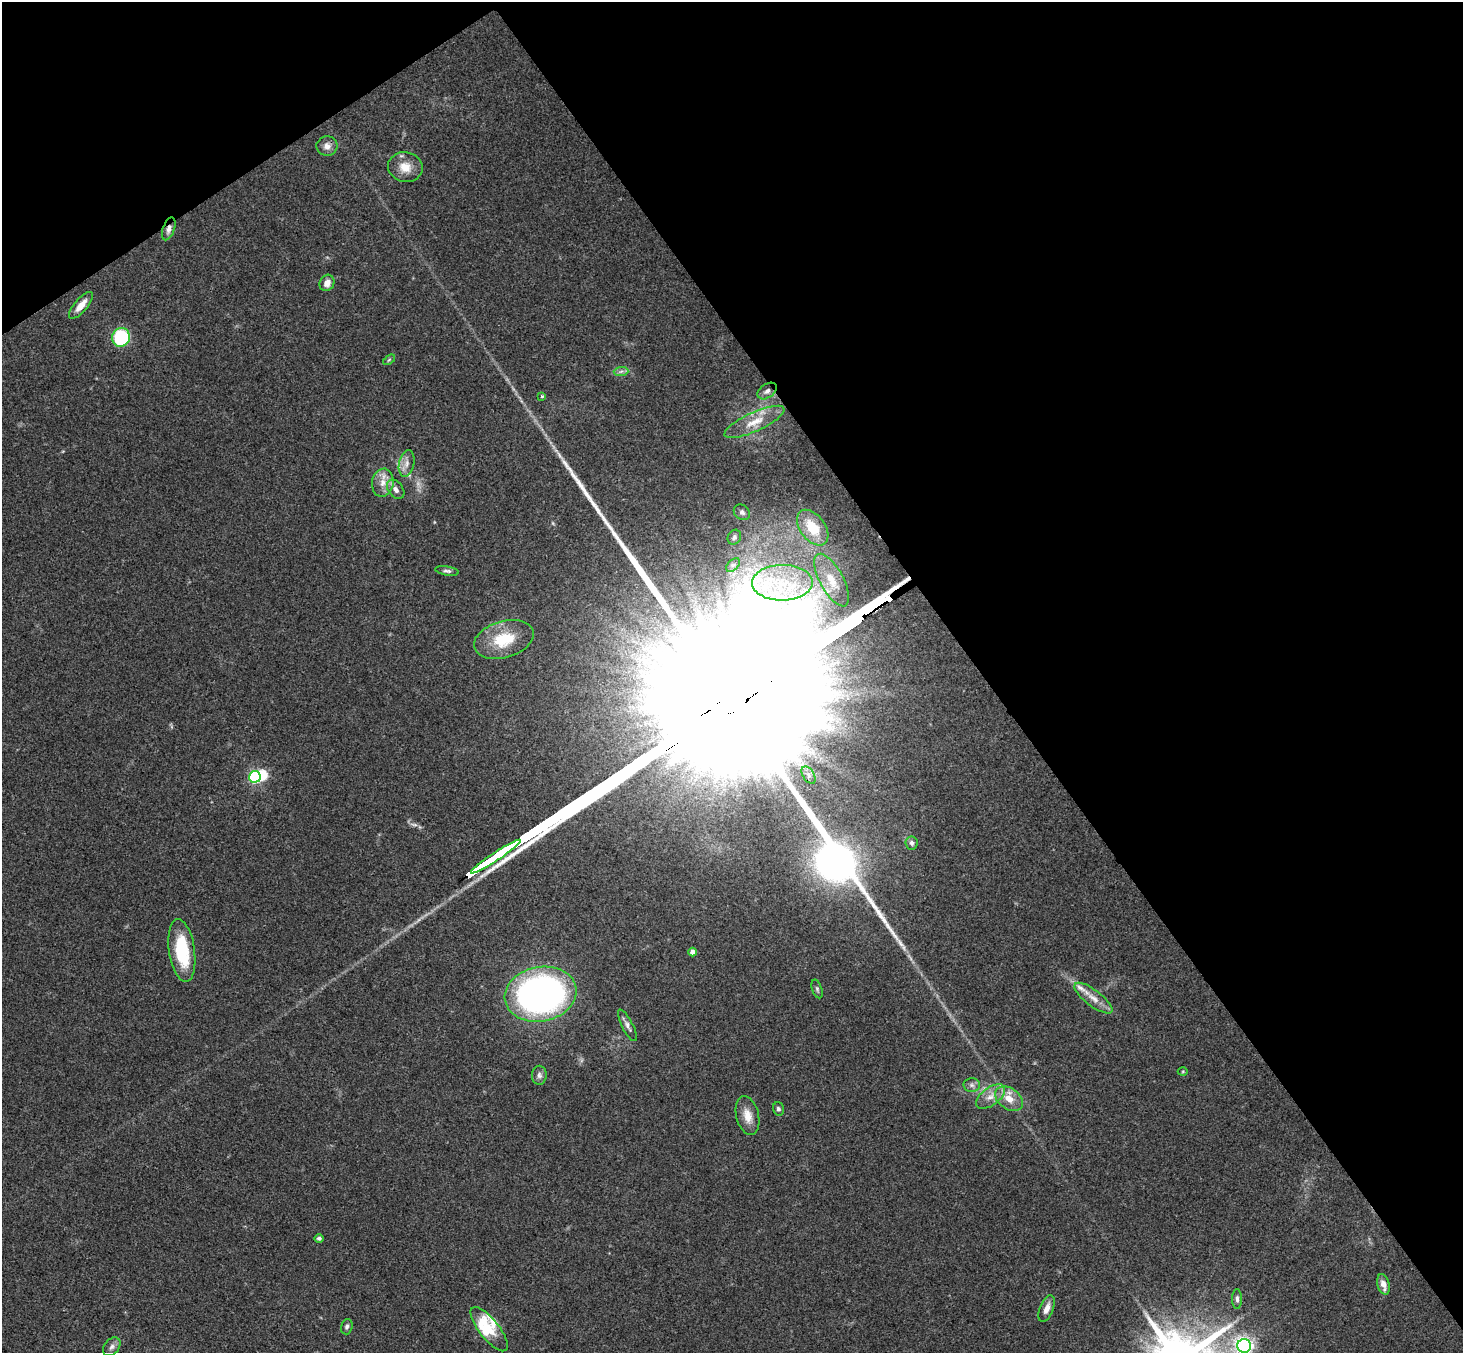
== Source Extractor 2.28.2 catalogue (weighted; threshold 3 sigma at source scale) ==
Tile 3 of 4 x 4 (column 3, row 1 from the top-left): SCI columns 2975-4435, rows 4383-5733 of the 5946 x 5927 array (HDU 1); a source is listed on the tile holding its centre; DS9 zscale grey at full resolution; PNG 1465 x 1355 px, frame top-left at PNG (2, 2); each listed source drawn as its Kron ellipse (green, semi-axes under 4 px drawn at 4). Shown black and unused: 37% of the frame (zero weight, under 3 of 4 exposures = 6% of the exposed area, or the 3 px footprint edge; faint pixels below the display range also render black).
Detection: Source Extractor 2.28.2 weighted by HDU 2 'WHT'; one run over the whole footprint, this tile lists its part. Background 0.163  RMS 0.0073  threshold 0.0329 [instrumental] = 3 sigma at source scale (4.5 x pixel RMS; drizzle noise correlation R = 1.50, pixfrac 1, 0.05/0.05 arcsec/px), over >= 5 px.
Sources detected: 53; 1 inside a brighter object's white glare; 1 long thin detection or spike segment (spike, bleed or trail) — neither listed nor drawn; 4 inside a brighter listed object's ellipse — not listed separately; the other 47 listed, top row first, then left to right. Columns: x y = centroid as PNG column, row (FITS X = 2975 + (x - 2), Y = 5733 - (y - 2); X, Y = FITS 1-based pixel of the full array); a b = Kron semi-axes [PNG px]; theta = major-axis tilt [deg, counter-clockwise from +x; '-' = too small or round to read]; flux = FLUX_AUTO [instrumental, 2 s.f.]
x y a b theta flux
327 146 10 10 - 5
405 167 17 15 -11 12
169 229 12 6 70 3.6
327 283 8 7 - 5.3
81 305 17 6 50 7.9
121 337 9 9 - 54
389 360 7 3 37 0.9
621 371 7 4 3 2
767 391 11 6 36 3.3
542 396 4 3 - 0.77
754 422 32 9 25 13
407 464 13 7 79 5
383 483 14 10 80 8
396 489 11 7 -53 3.9
742 512 9 7 -41 2.4
813 528 20 12 -53 28
734 537 8 6 61 2.3
733 565 8 5 44 2.2
447 571 12 4 -9 2
832 580 29 11 -61 18
782 583 30 18 1 41
504 639 30 18 16 28
809 775 9 5 -57 2.9
255 777 6 5 - 93
912 843 6 6 - 2.4
496 857 29 3 34 5100
182 951 32 13 -82 42
693 952 4 4 - 5.2
817 989 9 5 -72 1.6
541 994 36 27 11 340
1093 998 23 8 -37 8.8
627 1025 17 5 -63 3.3
1183 1071 5 3 - 0.69
539 1075 9 7 87 2.8
972 1085 8 6 -2 2.7
991 1096 17 9 36 7.6
1009 1099 15 10 -35 10
778 1109 7 5 -73 1.7
747 1116 20 11 -76 9.4
319 1238 4 4 - 1.5
1383 1284 10 6 -76 6.1
1237 1299 10 5 -89 2
1047 1309 14 6 67 6
347 1327 8 5 74 2
489 1329 27 10 -51 13
1244 1346 7 7 - 270
112 1347 10 7 49 3
Overlapping masked pixels (flux is a lower limit): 1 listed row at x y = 169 229
Isophote crosses this tile's border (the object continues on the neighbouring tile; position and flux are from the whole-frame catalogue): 1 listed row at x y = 1244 1346